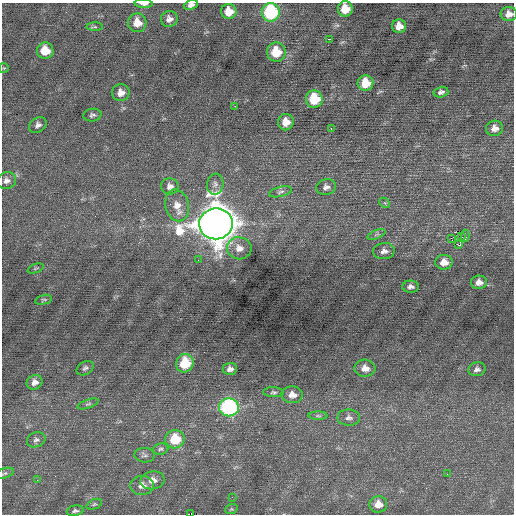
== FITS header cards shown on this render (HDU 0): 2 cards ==
NAXIS1  =                  512 / Axis length
NAXIS2  =                  512 / Axis length

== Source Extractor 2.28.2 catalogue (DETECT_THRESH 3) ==
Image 512 x 512 px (HDU 0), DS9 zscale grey, 1 PNG px = 1 image px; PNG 516 x 516 px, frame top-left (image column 1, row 512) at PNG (2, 3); each listed source drawn as its Kron ellipse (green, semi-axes under 4 px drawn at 4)
Background 0.0561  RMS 0.65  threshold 1.94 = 3 sigma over >= 5 px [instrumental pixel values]
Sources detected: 72; all 72 listed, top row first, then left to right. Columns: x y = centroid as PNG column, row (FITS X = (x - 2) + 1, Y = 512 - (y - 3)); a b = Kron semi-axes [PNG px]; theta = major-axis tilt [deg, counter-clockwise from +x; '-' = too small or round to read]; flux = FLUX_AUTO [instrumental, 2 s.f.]
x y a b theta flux
144 4 9 4 -3 180
191 5 7 4 20 170
345 9 7 7 - 800
229 11 7 7 - 600
271 12 9 9 - 4400
509 14 8 7 - 290
169 19 8 8 - 220
137 23 9 9 - 570
399 26 7 7 - 440
95 27 8 4 1 80
329 39 4 2 - 170
45 51 8 8 - 850
276 52 9 9 - 1200
4 68 5 4 - 46
365 83 8 8 - 960
441 92 7 5 14 150
121 93 9 8 - 290
314 99 9 8 - 1500
235 106 2 2 - 430
92 115 9 6 8 120
286 122 8 8 - 520
38 125 9 7 35 160
331 128 2 2 - 280
494 128 8 7 - 320
6 181 10 8 17 200
215 184 10 8 82 190
170 186 9 8 - 220
326 187 10 7 14 200
280 192 12 5 14 130
385 203 6 4 -44 56
177 205 16 11 -77 530
216 224 17 15 10 110000
376 234 9 3 21 75
461 236 3 2 - 37
465 236 6 3 -87 480
451 238 3 3 - 860
458 245 4 2 - 1500
239 248 12 11 - 390
384 251 11 8 7 220
198 260 2 2 - 25
444 262 8 7 - 420
35 268 8 2 21 52
479 282 8 6 3 280
411 287 8 6 -1 170
43 300 8 4 13 77
185 363 9 8 - 1500
85 368 9 6 30 120
365 368 10 8 -5 390
230 369 7 6 - 190
477 369 8 7 - 160
35 382 8 7 - 230
273 392 10 5 -2 100
292 395 10 8 -3 370
88 404 11 4 19 88
229 407 10 9 - 7000
318 416 9 4 -1 82
349 418 11 8 0 190
175 439 10 9 - 1400
36 440 9 7 22 140
160 449 8 5 6 100
145 455 10 7 -4 140
5 473 10 5 17 84
447 474 2 2 - 20
37 480 3 2 - 48
152 480 12 9 8 350
142 485 12 9 4 320
232 497 3 3 - 35
94 504 8 5 21 74
378 504 9 8 - 420
231 509 6 4 20 55
75 511 8 5 8 110
191 514 4 2 - 210
At the frame edge (FLAGS 8, measured only in part): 6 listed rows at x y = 144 4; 191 5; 345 9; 509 14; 5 473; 191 514